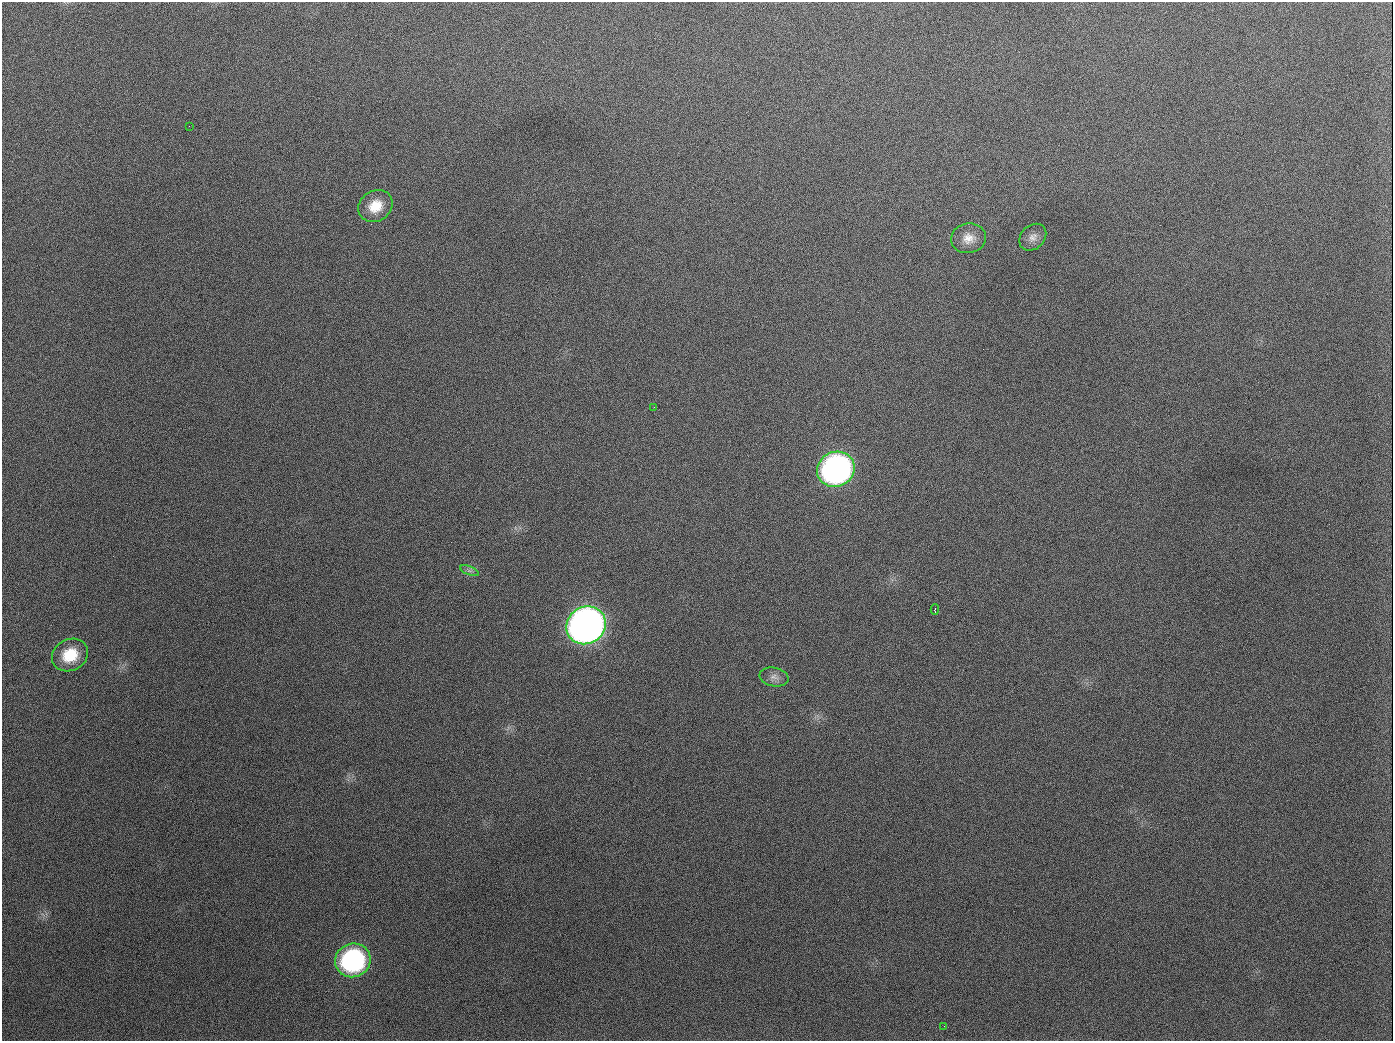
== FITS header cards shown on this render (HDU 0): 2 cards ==
NAXIS1  =                 1391
NAXIS2  =                 1039

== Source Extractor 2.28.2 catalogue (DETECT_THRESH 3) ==
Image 1391 x 1039 px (HDU 0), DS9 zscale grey, 1 PNG px = 1 image px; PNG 1395 x 1043 px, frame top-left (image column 1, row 1039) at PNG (2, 2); each listed source drawn as its Kron ellipse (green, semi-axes under 4 px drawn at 4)
Background 1720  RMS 75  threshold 226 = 3 sigma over >= 5 px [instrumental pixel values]
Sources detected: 13; all 13 listed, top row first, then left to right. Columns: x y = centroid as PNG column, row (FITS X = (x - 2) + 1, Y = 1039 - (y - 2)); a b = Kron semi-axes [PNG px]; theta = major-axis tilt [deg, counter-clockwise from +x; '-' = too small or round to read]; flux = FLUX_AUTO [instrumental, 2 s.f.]
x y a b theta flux
189 126 2 2 - 6.3e+03
375 206 18 15 33 1.1e+05
1033 237 15 11 44 3.7e+04
968 238 18 14 8 6.7e+04
654 407 2 2 - 4.1e+03
836 469 19 17 24 1.9e+06
469 571 10 3 -21 1.1e+04
935 609 5 3 - 1.9e+04
586 625 20 18 31 4.4e+06
70 655 19 15 27 1.6e+05
774 677 14 9 -11 3.3e+04
353 960 18 16 23 8.5e+05
944 1026 3 2 - 4.8e+03